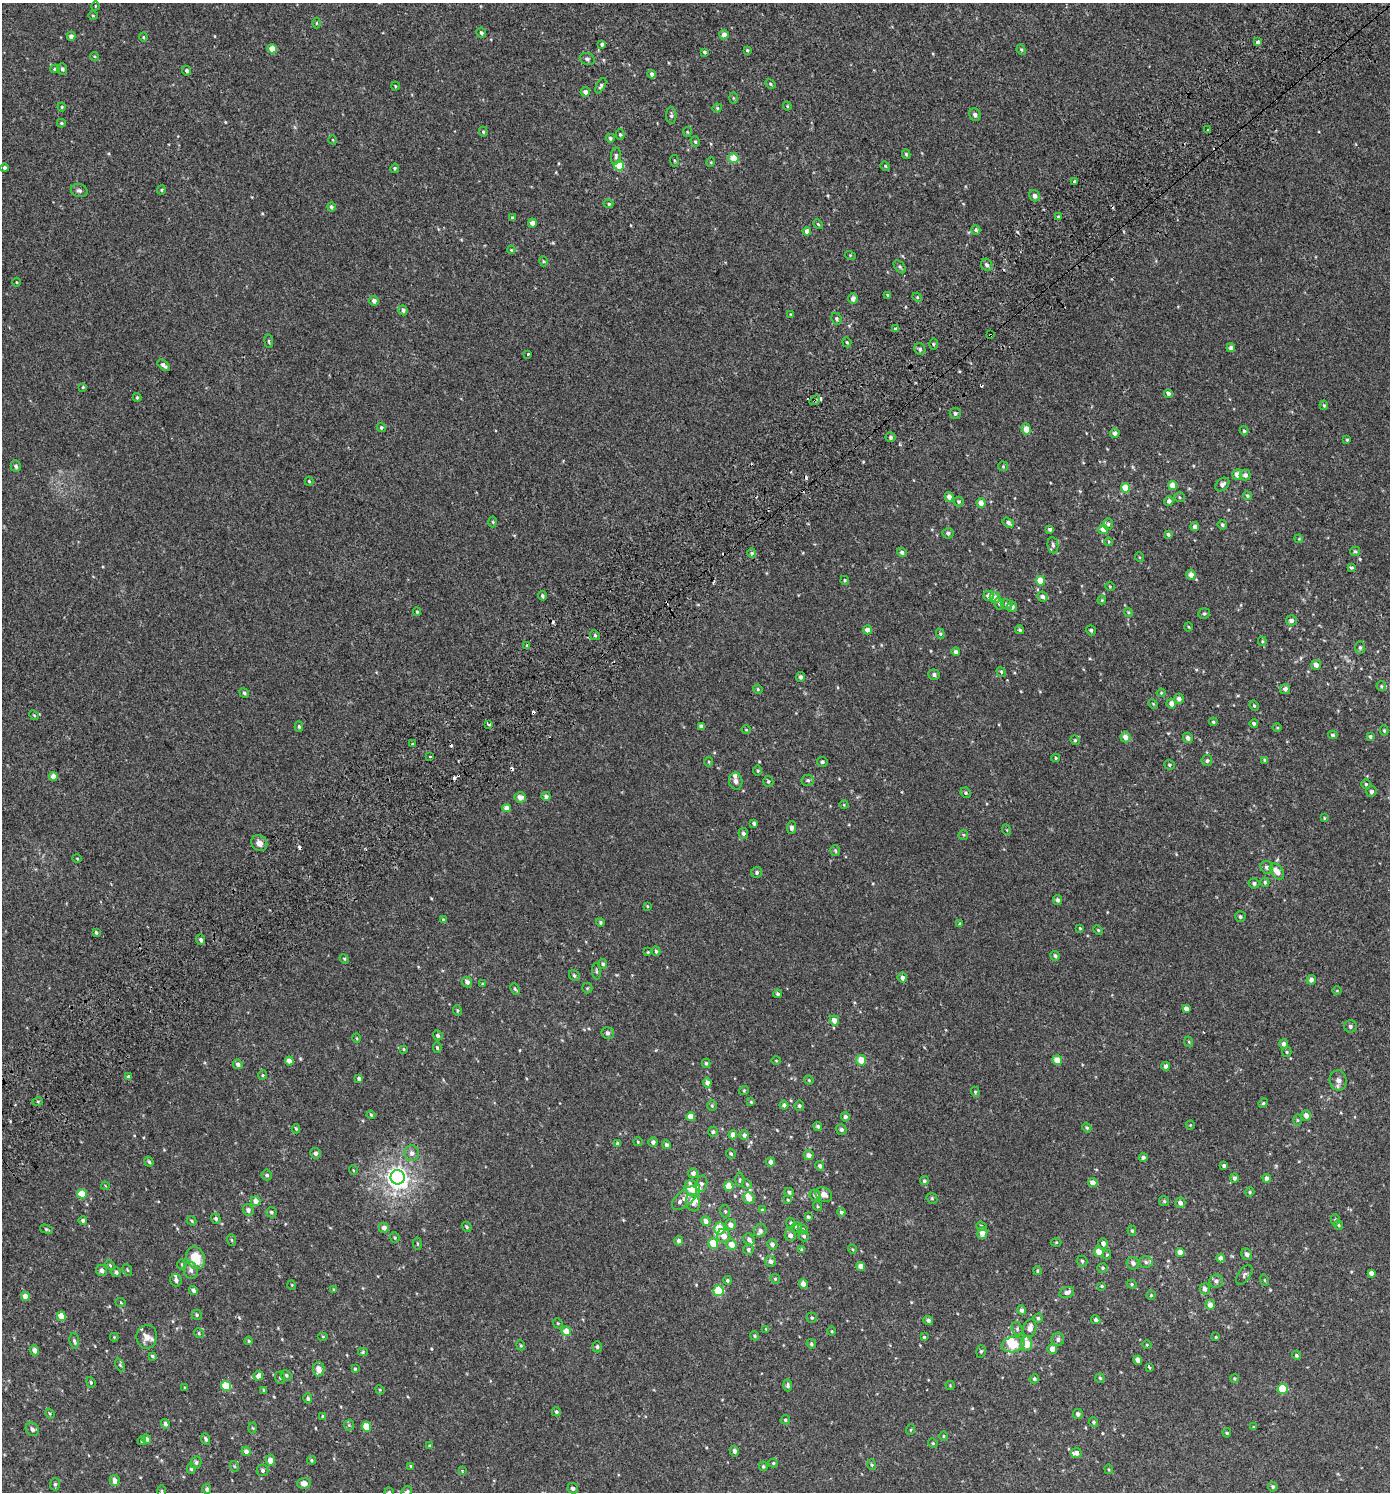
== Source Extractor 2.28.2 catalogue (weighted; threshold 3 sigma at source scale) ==
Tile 10 of 4 x 4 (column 2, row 3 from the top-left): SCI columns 1648-3035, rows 1550-3039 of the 6007 x 6069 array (HDU 1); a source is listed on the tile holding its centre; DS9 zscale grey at full resolution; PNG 1392 x 1494 px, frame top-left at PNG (2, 3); each listed source drawn as its Kron ellipse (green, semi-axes under 4 px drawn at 4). Shown black and unused: <1% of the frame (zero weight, under 2 of 3 exposures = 3% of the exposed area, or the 3 px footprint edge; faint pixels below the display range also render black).
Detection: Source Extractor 2.28.2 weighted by HDU 2 'WHT'; one run over the whole footprint, this tile lists its part. Background 0.00218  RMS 0.0058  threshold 0.0262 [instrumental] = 3 sigma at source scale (4.5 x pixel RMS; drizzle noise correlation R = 1.50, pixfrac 1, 0.0396/0.0396 arcsec/px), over >= 5 px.
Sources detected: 540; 1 inside a brighter object's white glare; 17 cosmic-ray / hot-pixel residue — neither listed nor drawn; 11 inside a brighter listed object's ellipse — not listed separately; of the other 511, all 500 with FLUX_AUTO >= 0.422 (the completeness limit of this list) listed and drawn (11 fainter detections not listed), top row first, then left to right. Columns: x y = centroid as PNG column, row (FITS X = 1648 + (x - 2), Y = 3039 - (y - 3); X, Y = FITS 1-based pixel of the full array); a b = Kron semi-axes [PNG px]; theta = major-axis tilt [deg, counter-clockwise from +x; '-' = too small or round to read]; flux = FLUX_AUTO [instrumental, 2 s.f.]
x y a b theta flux
95 6 4 3 - 0.42
93 15 4 3 - 0.5
316 23 5 3 - 0.46
481 33 5 5 - 0.98
724 35 5 4 - 3.1
71 36 4 4 - 2
143 37 4 4 - 0.57
1258 42 4 3 - 3.2
602 44 4 4 - 1.3
272 49 4 4 - 6.4
747 50 4 3 - 0.62
1021 50 5 4 - 0.71
704 52 3 3 - 0.76
94 56 4 3 - 0.52
587 59 7 6 - 1.3
55 69 5 4 - 0.74
62 69 6 5 - 1.4
187 71 5 4 - 1.2
652 74 4 4 - 1.7
770 84 5 4 - 0.73
395 86 4 3 - 0.46
601 86 8 4 61 1.1
585 92 4 4 - 2.5
733 98 6 4 -88 0.67
787 106 4 4 - 0.52
62 107 4 4 - 0.5
717 108 5 4 - 0.61
671 115 8 5 -88 1.1
975 115 6 5 - 1.5
61 123 4 3 - 0.78
1207 129 2 2 - 0.47
483 132 5 4 - 0.67
687 132 5 4 - 0.54
620 134 5 4 - 0.83
610 138 4 4 - 0.92
333 140 4 3 - 0.43
695 142 5 4 - 0.74
906 154 5 4 - 0.78
616 156 8 5 83 1.3
733 158 5 5 - 10
674 161 6 3 -81 0.56
711 162 5 3 - 0.45
619 166 5 5 - 13
885 166 5 4 - 0.67
5 168 4 3 - 1.3
395 168 4 4 - 0.78
1074 182 3 3 - 1.9
161 190 4 4 - 0.63
79 191 8 6 -14 1.4
1035 196 6 5 - 2.2
609 204 5 4 - 0.7
331 207 5 4 - 1.3
1058 217 4 4 - 0.67
512 218 4 3 - 0.79
532 223 4 4 - 4.2
818 224 5 3 - 0.51
976 230 5 4 - 0.91
807 231 4 4 - 2.8
511 250 4 3 - 0.52
850 255 5 3 - 0.51
543 261 5 3 - 0.55
987 265 6 5 - 1.6
900 267 7 5 -49 0.97
16 282 4 3 - 0.43
888 295 4 3 - 0.88
917 297 5 4 - 0.57
853 298 5 4 - 2.5
374 301 5 4 - 2.3
403 310 5 4 - 1.3
791 314 4 3 - 0.47
837 319 6 5 - 0.95
895 329 4 4 - 0.98
990 335 4 3 - 1.5
269 341 7 3 -82 0.73
847 342 5 4 - 0.62
933 344 6 3 -90 0.63
1231 348 4 4 - 1.6
920 349 6 5 - 1.2
528 354 3 3 - 0.59
164 365 7 4 -40 1.6
83 387 4 4 - 0.63
1168 394 4 4 - 1.4
137 397 4 3 - 0.69
815 400 6 3 34 0.86
1324 405 5 4 - 0.72
955 413 5 5 - 1.3
381 427 4 4 - 1.1
1026 429 5 4 - 6
1244 431 4 4 - 0.88
1115 433 5 4 - 2.3
891 437 5 5 - 1.2
1347 440 4 3 - 0.6
16 466 6 5 - 1.4
1003 466 5 5 - 0.68
1237 474 5 5 - 3.6
1245 475 5 5 - 1.7
309 481 4 4 - 0.6
1222 485 8 5 43 2.3
1173 486 4 4 - 5.3
1125 488 4 4 - 9
1247 496 4 4 - 0.67
949 497 4 4 - 2.9
1179 497 5 5 - 0.77
1169 501 5 4 - 2.3
959 502 5 5 - 0.87
981 503 5 4 - 3.1
493 522 5 3 - 0.56
1008 523 6 4 -32 1.5
1108 524 6 5 - 1
1222 525 5 5 - 0.8
1195 526 4 4 - 1.9
1050 529 4 3 - 1.3
1103 529 5 5 - 4.7
948 533 5 5 - 1.7
1168 534 4 3 - 1
1299 539 4 3 - 0.44
1109 542 4 3 - 0.46
1053 545 8 5 -82 1.6
1355 551 5 4 - 0.68
902 552 5 4 - 1.5
752 553 5 4 - 0.83
1139 557 5 3 - 0.49
1351 567 4 3 - 0.81
1191 575 5 4 - 3
845 580 4 4 - 0.63
1040 581 4 4 - 9.4
1110 587 5 3 - 0.46
542 596 4 4 - 0.98
989 596 5 5 - 3.1
1042 597 5 5 - 1.9
995 598 5 5 - 3.8
1102 600 4 3 - 0.59
999 603 6 4 -75 1
1006 604 6 5 - 1.1
1012 607 5 5 - 1.7
417 612 4 4 - 0.6
1128 612 4 3 - 0.52
1204 613 6 5 - 0.82
1291 620 5 5 - 1.5
1188 627 4 3 - 0.44
868 630 4 4 - 2.7
1020 630 5 4 - 0.9
1091 630 5 4 - 1.1
940 634 5 4 - 0.71
595 635 5 4 - 0.93
1262 641 5 4 - 0.62
527 646 4 3 - 3.2
1360 647 6 5 - 1
956 652 4 4 - 1.3
1316 665 5 4 - 3.2
1001 672 5 4 - 0.77
934 675 6 5 - 1.6
801 677 5 4 - 1.8
1381 686 5 4 - 0.76
758 689 5 4 - 0.69
1285 689 5 5 - 2.3
244 693 5 4 - 1.1
1161 693 4 4 - 0.52
1179 699 5 4 - 2.3
1153 704 5 4 - 0.55
1171 704 5 4 - 3.5
1254 706 5 3 - 0.71
34 715 5 4 - 0.66
1213 722 4 4 - 0.96
1254 723 4 4 - 1
488 724 4 3 - 1.7
299 726 5 4 - 0.97
701 726 4 3 - 1.4
1277 727 4 3 - 0.43
746 730 5 3 - 0.44
1384 730 5 4 - 0.79
1333 735 5 3 - 0.79
1125 737 5 5 - 3.7
1370 737 4 4 - 1
1188 738 5 5 - 2
1075 740 5 4 - 0.72
412 744 3 3 - 0.77
430 756 3 3 - 1.1
1056 758 4 4 - 0.64
1265 760 4 4 - 0.95
1207 761 5 5 - 1
709 762 5 3 - 0.63
822 762 5 5 - 1.1
1169 765 5 4 - 0.78
758 771 5 5 - 0.77
53 776 4 4 - 5
808 780 6 5 - 1
736 781 8 7 - 2.3
768 781 5 5 - 0.8
1366 784 4 4 - 0.74
1371 791 5 5 - 1.2
966 793 5 5 - 0.93
546 796 4 4 - 1.5
520 797 5 5 - 3.6
844 805 5 3 - 0.46
507 808 4 4 - 3.4
1324 818 4 3 - 0.45
754 823 4 3 - 1.1
791 828 6 4 88 1.5
1007 830 5 3 - 0.46
743 833 5 5 - 1.2
963 835 5 4 - 0.69
259 843 8 7 - 3.5
835 851 5 4 - 0.88
77 858 5 3 - 0.46
1267 867 6 6 - 1.9
1277 871 9 5 -52 4.9
757 872 6 5 - 1.1
1265 882 4 4 - 0.89
1254 883 5 5 - 1.1
1058 900 5 4 - 1.4
647 906 4 3 - 0.52
1240 917 5 5 - 1.1
443 919 4 4 - 0.46
600 922 4 4 - 0.82
960 923 4 4 - 0.51
1080 928 4 3 - 0.42
1098 930 5 3 - 0.49
96 932 4 3 - 0.81
201 940 5 4 - 1.4
656 951 4 4 - 0.94
648 952 4 3 - 0.48
1055 956 5 4 - 1.3
344 959 5 4 - 0.59
603 964 5 4 - 1
596 971 8 3 -85 0.73
574 975 6 5 - 1.1
902 978 5 4 - 2.2
1311 980 5 4 - 2.3
467 982 5 5 - 2
482 984 4 3 - 0.63
587 988 5 5 - 0.65
515 989 6 3 -66 0.76
1337 990 5 3 - 0.43
778 994 4 4 - 1.2
1186 1009 4 4 - 2.7
457 1010 5 3 - 0.63
834 1020 5 4 - 3.2
1350 1026 6 6 - 1.5
608 1033 6 6 - 1.3
438 1035 5 4 - 1.3
357 1038 5 3 - 0.51
1189 1042 5 3 - 0.53
1283 1044 5 4 - 1.6
437 1048 5 4 - 0.85
404 1049 4 3 - 0.49
1287 1052 5 4 - 0.73
776 1060 5 3 - 0.49
861 1060 5 5 - 8.7
1057 1060 5 4 - 6
289 1061 4 4 - 4
706 1063 4 3 - 0.84
238 1064 5 4 - 1.6
1166 1066 4 4 - 2.4
263 1075 5 4 - 0.63
128 1077 4 4 - 3.5
359 1078 4 4 - 1.5
809 1080 5 4 - 0.55
1338 1080 10 8 -79 2.6
707 1083 5 4 - 2.6
744 1090 5 3 - 0.47
975 1092 5 4 - 0.69
38 1101 5 3 - 0.69
751 1102 4 4 - 0.61
1263 1103 5 4 - 0.59
784 1105 4 4 - 1.5
712 1106 5 4 - 0.76
799 1106 5 5 - 1.1
371 1115 4 3 - 0.57
1306 1115 5 5 - 2.5
691 1117 4 4 - 5.2
845 1117 4 4 - 1.4
1297 1120 6 4 -90 0.61
1190 1125 5 4 - 0.52
818 1126 4 4 - 1.1
1087 1128 5 4 - 0.82
296 1129 4 3 - 0.64
841 1129 5 5 - 1.4
713 1132 5 5 - 0.97
733 1135 4 4 - 3.4
744 1135 4 4 - 1.7
638 1142 4 4 - 0.58
653 1142 5 5 - 2
618 1143 4 3 - 1.1
667 1145 4 4 - 1.3
316 1153 5 5 - 1.5
412 1153 8 7 - 2.4
731 1154 5 4 - 0.91
809 1155 5 5 - 2.8
1143 1157 4 4 - 1.3
149 1162 5 4 - 0.9
771 1162 4 4 - 2.5
1224 1165 3 3 - 1.2
820 1166 5 4 - 1.2
353 1170 5 3 - 0.44
693 1173 5 5 - 2.2
267 1175 5 5 - 1.1
398 1177 7 7 - 340
1234 1178 5 4 - 1.5
1267 1178 4 4 - 2.2
740 1180 7 3 89 0.75
924 1181 4 4 - 0.82
1093 1182 5 4 - 3.4
701 1184 8 5 76 1.3
747 1184 5 4 - 0.66
105 1186 4 3 - 0.58
729 1186 5 4 - 8.5
692 1189 9 7 -51 12
789 1192 5 4 - 1.1
1250 1192 5 4 - 0.68
82 1194 5 4 - 9.2
824 1194 9 7 -28 3
815 1195 6 5 - 2
684 1198 15 7 43 4.1
749 1198 6 5 - 5.3
932 1198 6 5 - 0.74
788 1200 4 3 - 0.47
256 1201 5 5 - 3.6
1164 1201 5 5 - 0.72
693 1203 9 7 -69 4.2
1180 1203 5 5 - 2.3
817 1206 5 3 - 0.49
248 1210 6 5 - 1.8
762 1210 4 4 - 0.86
725 1211 6 5 - 0.9
271 1212 5 5 - 1.1
841 1212 4 4 - 1.2
808 1217 4 4 - 0.9
216 1219 5 4 - 1.1
83 1220 4 4 - 1.2
1335 1220 5 4 - 0.69
192 1221 5 4 - 0.68
706 1221 5 4 - 2.4
791 1223 5 4 - 1
730 1225 5 5 - 3
1338 1225 5 4 - 0.71
981 1226 5 4 - 0.95
467 1227 5 4 - 0.91
797 1227 5 5 - 1.4
384 1228 5 5 - 2.6
720 1228 6 5 - 13
46 1229 7 4 -18 0.68
803 1229 5 4 - 0.76
760 1231 7 6 - 2
1132 1231 5 4 - 0.72
982 1233 6 5 - 3.6
790 1235 6 5 - 2.1
724 1236 7 6 - 4.9
804 1236 5 5 - 1.1
395 1237 5 4 - 0.71
232 1240 6 4 -70 0.69
749 1240 6 5 - 2.3
679 1241 4 4 - 1.8
1056 1242 5 3 - 0.45
713 1243 5 5 - 9.7
1103 1243 5 4 - 2.1
417 1244 6 3 -81 0.52
772 1244 5 5 - 1.6
732 1245 5 5 - 5.3
852 1249 4 3 - 0.48
748 1250 5 5 - 1.3
802 1250 4 4 - 0.82
1099 1252 5 4 - 5.5
1180 1252 4 4 - 3.5
1247 1254 6 5 - 1.6
1107 1255 5 4 - 0.54
196 1258 11 9 -67 11
1221 1258 4 4 - 2.8
771 1261 5 5 - 1.8
1082 1261 5 5 - 0.86
1146 1262 7 6 - 1.4
1133 1263 6 6 - 1.9
182 1264 5 4 - 0.8
110 1265 6 3 -46 0.64
861 1266 4 4 - 3.5
1103 1268 5 4 - 0.88
102 1270 5 5 - 2
127 1270 6 4 -68 0.67
191 1270 8 7 - 2.2
1037 1271 4 3 - 0.7
116 1272 5 5 - 1.3
1371 1273 4 4 - 2.2
1244 1275 11 6 55 1.5
775 1279 5 4 - 0.69
176 1280 6 5 - 1.7
727 1280 4 4 - 0.92
1264 1280 6 3 -70 0.47
1216 1281 7 6 - 1.5
803 1284 4 4 - 4.2
1132 1284 5 4 - 0.74
292 1285 5 3 - 0.44
1102 1286 3 3 - 0.47
1205 1289 6 5 - 2.2
334 1290 4 3 - 0.7
193 1291 5 4 - 1.9
719 1291 5 5 - 26
1067 1292 7 5 16 2
1151 1295 4 4 - 0.67
25 1296 4 4 - 4.1
121 1303 5 3 - 0.54
1210 1305 5 4 - 3.7
1022 1310 5 4 - 1.5
197 1315 5 5 - 0.78
61 1316 5 4 - 7
812 1318 5 5 - 0.88
1038 1318 5 4 - 0.98
928 1320 5 4 - 1.3
1096 1320 4 4 - 1.4
558 1323 5 4 - 0.66
1030 1328 9 6 74 3.8
766 1329 4 4 - 0.47
1017 1329 7 5 -71 1
566 1331 5 4 - 6.2
832 1331 4 3 - 0.52
199 1333 5 4 - 0.7
755 1336 5 4 - 0.69
114 1337 4 4 - 0.47
147 1337 12 10 87 3.8
323 1337 5 3 - 0.47
924 1337 3 3 - 0.76
1216 1337 3 3 - 0.51
1058 1339 7 6 - 1.5
74 1341 8 4 -83 1.1
249 1341 4 4 - 0.62
811 1344 5 4 - 0.89
1013 1344 11 7 11 9.1
1027 1344 7 5 -85 8.8
521 1345 5 4 - 0.59
1147 1345 4 3 - 0.43
597 1347 5 5 - 1.1
1052 1349 5 5 - 3.5
35 1350 5 4 - 2.8
981 1351 6 5 - 0.95
363 1352 5 4 - 0.75
1296 1355 5 4 - 1
152 1356 4 3 - 0.75
1138 1360 4 4 - 3.7
120 1365 7 4 -65 0.87
1149 1367 3 3 - 1
319 1369 7 6 - 4.2
355 1369 4 3 - 0.76
286 1375 5 5 - 1
258 1376 5 4 - 3.1
280 1378 6 5 - 0.81
1100 1378 5 4 - 0.66
1234 1378 4 4 - 0.55
1034 1379 5 4 - 1
91 1382 6 4 -69 0.72
788 1385 6 4 -87 1.1
950 1385 4 4 - 0.51
226 1386 5 5 - 12
185 1388 4 3 - 0.45
1283 1389 5 5 - 16
264 1390 4 3 - 0.7
380 1390 5 4 - 0.59
308 1398 5 4 - 1.2
556 1412 4 4 - 0.92
50 1414 5 4 - 0.61
1078 1414 5 4 - 1.7
323 1416 4 4 - 0.9
785 1420 5 4 - 1
1093 1422 5 4 - 0.92
165 1424 5 4 - 1.3
349 1425 5 5 - 0.79
366 1427 5 4 - 9.4
1253 1427 4 4 - 0.55
253 1428 5 3 - 0.49
32 1429 7 6 - 1.8
910 1430 5 3 - 0.56
1227 1433 4 4 - 0.63
944 1436 5 3 - 0.51
146 1439 5 4 - 1.7
206 1439 6 4 -65 1.3
142 1441 4 4 - 0.99
933 1443 5 4 - 0.68
430 1446 4 4 - 1
246 1451 5 4 - 2.3
734 1451 5 4 - 1.7
1076 1453 5 5 - 1.9
270 1460 5 4 - 3.8
312 1460 4 4 - 0.73
196 1462 6 5 - 1.1
773 1463 5 4 - 0.75
872 1465 5 4 - 0.68
234 1466 5 3 - 0.52
411 1466 4 4 - 0.63
763 1466 5 4 - 0.75
191 1469 5 4 - 0.9
1109 1469 5 4 - 0.61
263 1470 6 6 - 1.3
462 1471 4 4 - 0.45
115 1481 5 5 - 3.2
304 1483 7 5 6 3
55 1484 6 5 - 1
1273 1487 5 4 - 1
573 1488 5 5 - 1.3
207 1489 5 4 - 1.5
162 1491 6 4 -89 0.69
389 1492 5 4 - 0.66
407 1492 6 5 - 2.3
Overlapping masked pixels (flux is a lower limit): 2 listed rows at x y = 990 335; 815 400
Isophote crosses this tile's border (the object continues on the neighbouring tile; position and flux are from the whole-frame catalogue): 2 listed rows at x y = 389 1492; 407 1492